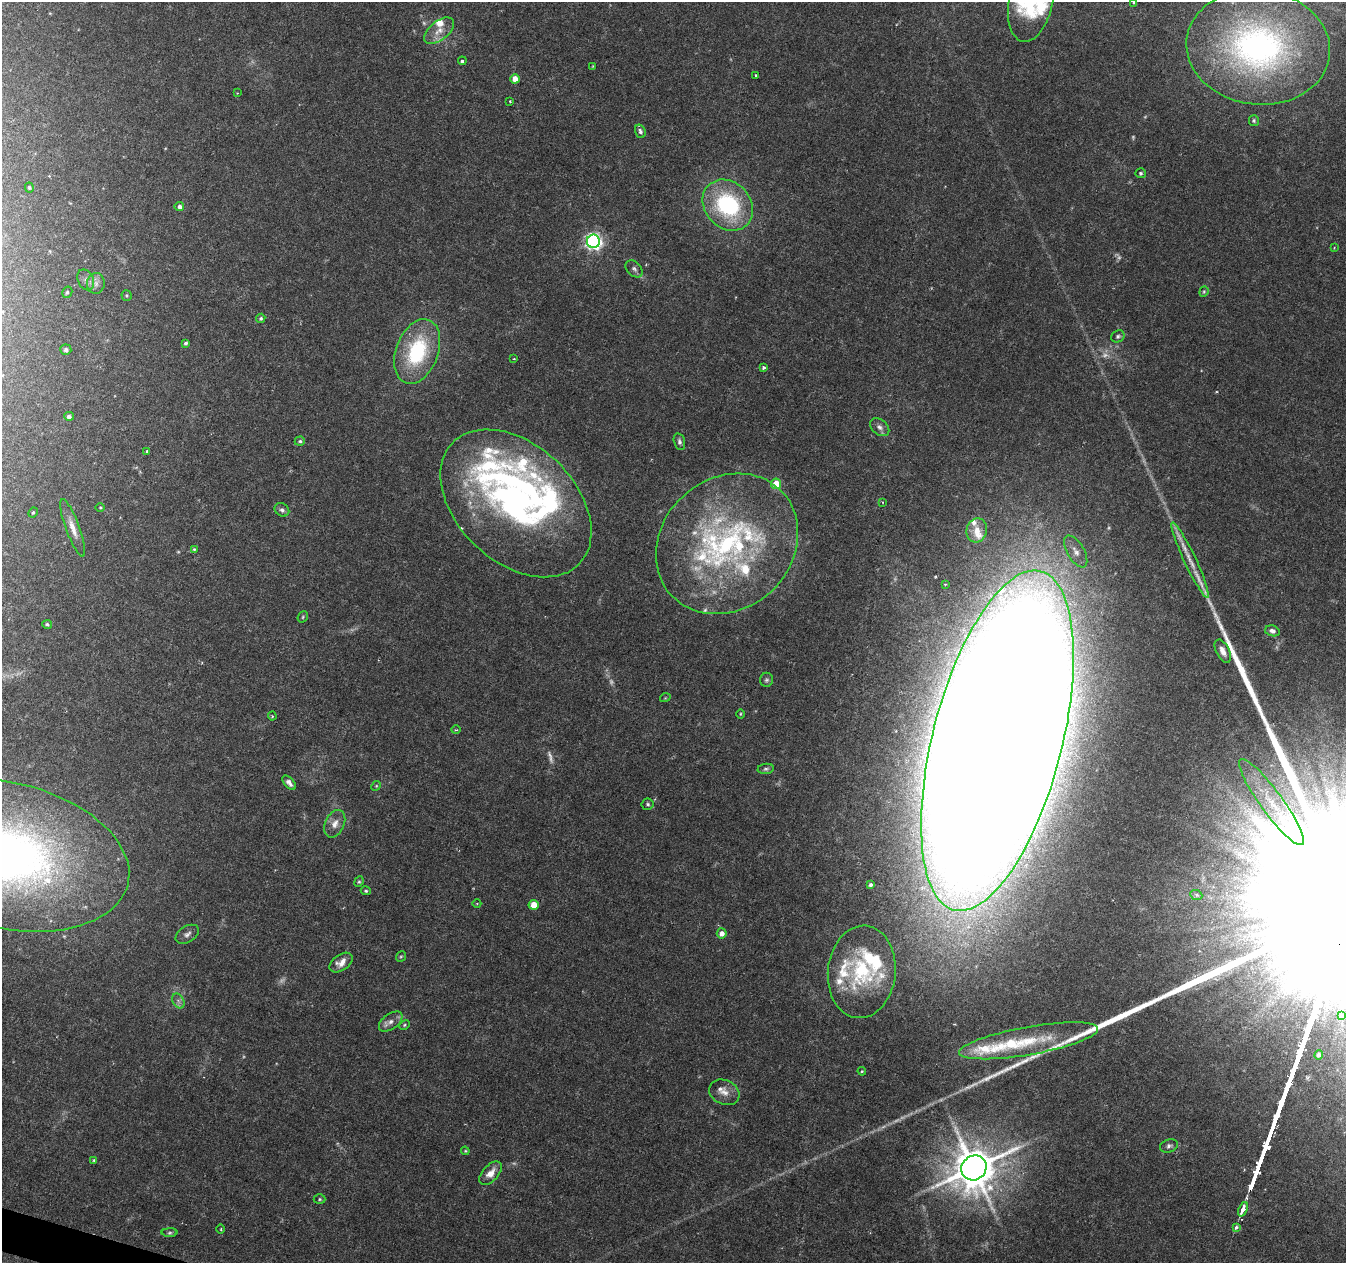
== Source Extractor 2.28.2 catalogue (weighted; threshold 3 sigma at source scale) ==
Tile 7 of 4 x 4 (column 3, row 2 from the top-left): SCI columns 2689-4032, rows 2738-3998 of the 5387 x 5538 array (HDU 1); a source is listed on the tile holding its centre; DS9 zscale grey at full resolution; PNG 1348 x 1265 px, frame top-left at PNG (2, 2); each listed source drawn as its Kron ellipse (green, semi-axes under 4 px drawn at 4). Shown black and unused: <1% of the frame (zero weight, under 3 of 6 exposures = <1% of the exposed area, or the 3 px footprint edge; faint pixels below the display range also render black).
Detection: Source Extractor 2.28.2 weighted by HDU 2 'WHT'; one run over the whole footprint, this tile lists its part. Background 0.0182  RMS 0.0016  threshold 0.00672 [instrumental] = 3 sigma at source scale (4.09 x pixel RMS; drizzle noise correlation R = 1.36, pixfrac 0.8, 0.0396/0.0396 arcsec/px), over >= 5 px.
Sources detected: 132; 13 too faint to see at this stretch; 1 inside a brighter object's white glare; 2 cosmic-ray / hot-pixel residue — neither listed nor drawn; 21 inside a brighter listed object's ellipse — not listed separately; the other 95 listed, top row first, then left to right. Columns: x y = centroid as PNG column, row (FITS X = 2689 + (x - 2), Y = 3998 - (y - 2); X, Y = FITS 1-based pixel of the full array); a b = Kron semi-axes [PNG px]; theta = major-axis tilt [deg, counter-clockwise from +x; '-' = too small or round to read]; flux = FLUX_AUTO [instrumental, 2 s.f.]
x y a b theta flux
1031 2 40 22 78 11
1134 3 4 3 - 0.17
439 31 17 9 38 1.9
1258 47 72 57 -7 48
462 61 4 3 - 0.34
593 66 3 3 - 0.14
756 75 3 2 - 0.2
515 79 5 4 - 1.5
237 93 2 2 - 0.08
510 101 3 2 - 0.16
1254 121 5 5 - 0.23
640 131 7 5 -71 0.43
1141 173 5 5 - 0.27
29 188 5 4 - 0.2
728 205 28 22 -47 17
179 207 5 4 - 0.59
593 241 7 6 - 52
1334 248 4 3 - 0.13
634 269 10 7 -45 0.5
86 280 11 7 -64 0.75
96 283 10 8 86 0.85
67 292 6 5 - 0.27
1204 292 5 4 - 0.2
126 295 5 5 - 0.21
261 318 5 4 - 0.28
1118 336 7 5 27 0.36
186 343 4 3 - 0.28
66 350 5 5 - 0.46
417 352 34 21 69 14
514 359 3 2 - 0.11
763 367 3 3 - 0.34
69 416 5 4 - 0.44
880 427 11 7 -40 0.69
300 441 5 4 - 0.27
679 442 9 5 -75 0.43
147 451 3 3 - 0.37
776 484 5 5 - 3
882 502 4 2 - 0.11
516 503 88 58 -43 61
100 507 4 3 - 0.13
282 510 8 6 -35 0.49
33 512 5 4 - 0.23
73 528 30 7 -70 1.7
977 530 12 10 76 1.4
727 544 76 65 43 40
194 549 4 4 - 0.18
1076 551 18 8 -59 1.2
1190 560 41 6 -65 2.6
945 584 2 2 - 0.15
303 617 6 5 - 0.21
47 624 5 4 - 0.27
1272 631 7 5 -15 0.63
1223 651 12 6 -63 1.1
766 680 7 6 - 0.35
665 698 5 3 - 0.13
740 714 5 3 - 0.14
272 716 4 4 - 0.18
456 730 5 3 - 0.15
997 741 175 64 76 2700
766 769 8 5 7 0.35
289 783 8 4 -47 0.61
376 786 5 4 - 0.18
1271 802 53 11 -54 6.9
648 804 6 5 - 0.29
335 824 14 9 65 1.3
5 855 126 73 -13 110
359 882 5 4 - 0.21
871 885 3 3 - 0.34
366 891 5 4 - 0.24
1196 895 6 5 - 0.31
477 904 4 3 - 0.14
534 905 5 5 - 2
722 933 5 5 - 1
187 934 13 8 31 0.7
401 956 6 4 51 0.2
341 963 13 8 34 1.2
862 972 46 34 84 14
178 1001 8 5 -59 0.55
1341 1016 4 3 - 0.86
391 1021 13 7 36 1
404 1025 5 4 - 0.21
1028 1041 70 14 10 8.4
1319 1055 5 4 - 0.53
862 1071 4 4 - 0.15
724 1092 16 12 -26 1.4
1169 1146 9 6 18 0.45
465 1151 4 4 - 0.16
94 1160 4 3 - 0.17
974 1168 13 12 - 640
490 1173 14 8 48 1.6
320 1199 6 5 - 0.24
1243 1209 7 3 68 4.7
1236 1227 3 3 - 0.54
221 1229 5 3 - 0.16
170 1233 8 4 1 0.27
Overlapping masked pixels (flux is a lower limit): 1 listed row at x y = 997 741
Isophote crosses this tile's border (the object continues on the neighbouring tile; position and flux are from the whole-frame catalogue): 3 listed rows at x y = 1031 2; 997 741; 5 855